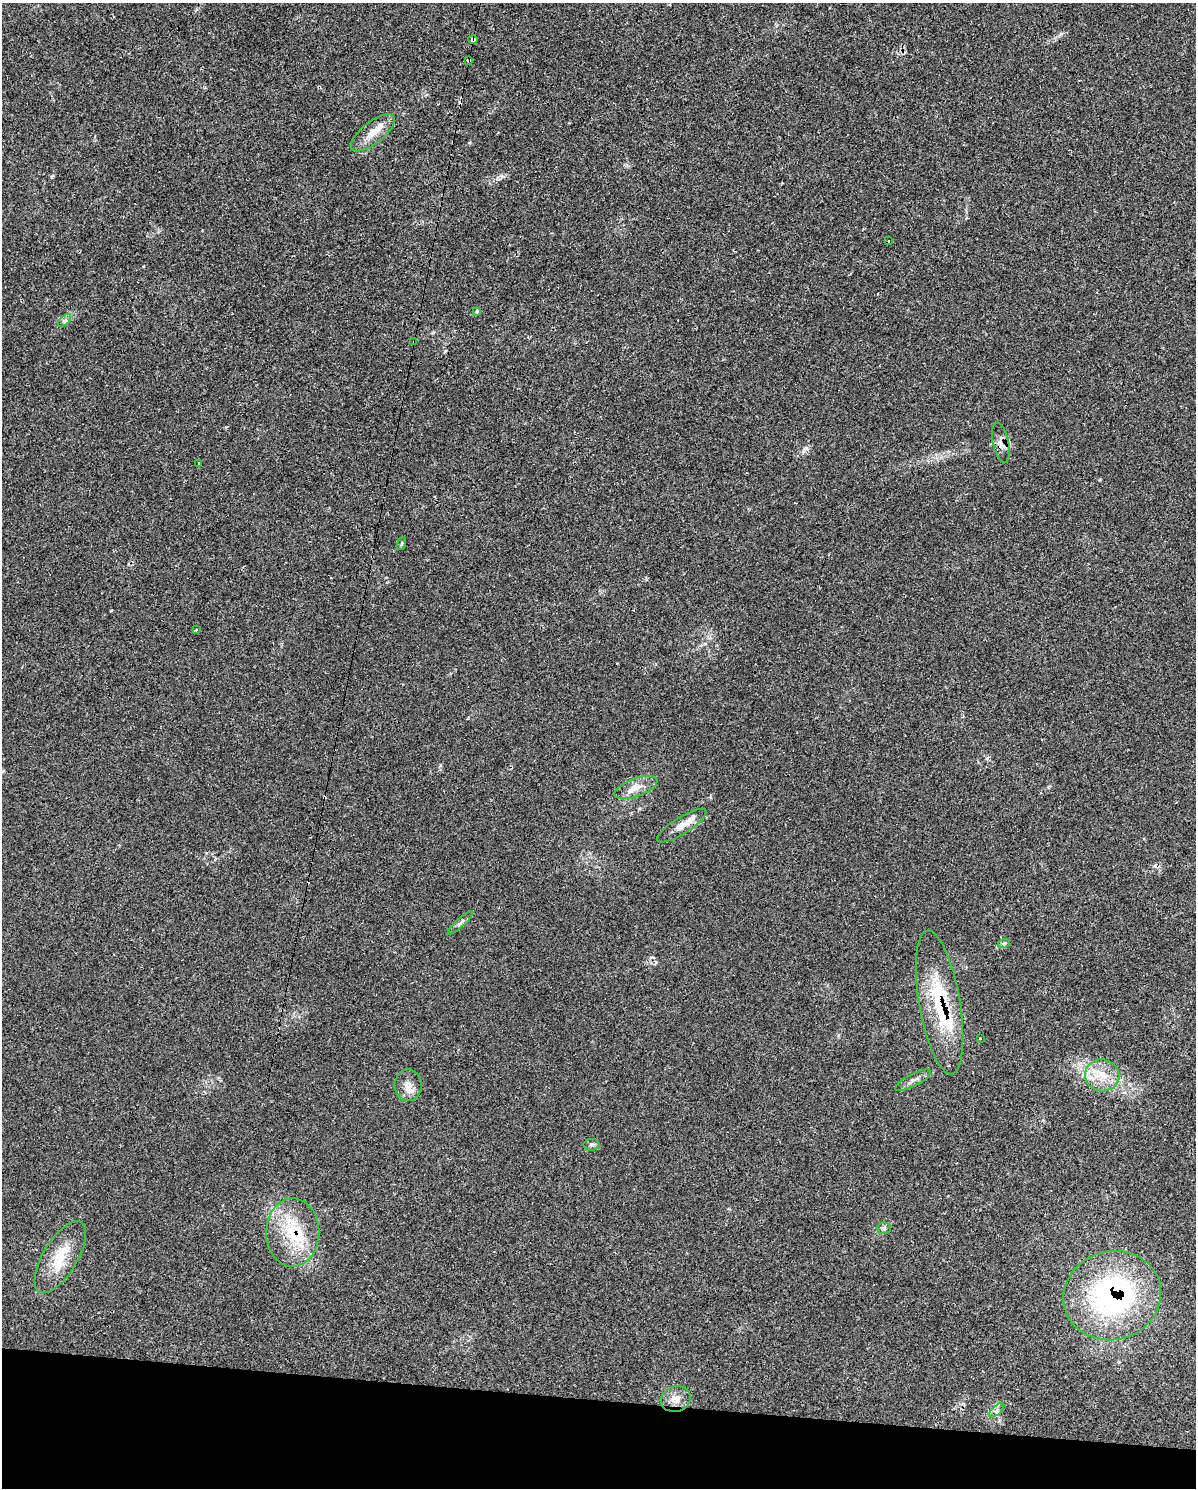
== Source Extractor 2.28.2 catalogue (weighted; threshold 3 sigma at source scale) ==
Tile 11 of 4 x 3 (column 3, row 3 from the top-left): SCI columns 2396-3589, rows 239-1724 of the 4834 x 4855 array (HDU 1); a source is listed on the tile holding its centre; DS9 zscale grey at full resolution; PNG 1198 x 1490 px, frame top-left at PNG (2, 3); each listed source drawn as its Kron ellipse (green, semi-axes under 4 px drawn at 4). Shown black and unused: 6% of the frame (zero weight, under 2 of 3 exposures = <1% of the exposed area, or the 3 px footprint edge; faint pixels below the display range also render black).
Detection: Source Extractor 2.28.2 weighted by HDU 2 'WHT'; one run over the whole footprint, this tile lists its part. Background 0.046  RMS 0.005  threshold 0.0226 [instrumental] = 3 sigma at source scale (4.5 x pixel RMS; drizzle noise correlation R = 1.50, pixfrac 1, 0.05/0.05 arcsec/px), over >= 5 px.
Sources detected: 37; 6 cosmic-ray / hot-pixel residue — neither listed nor drawn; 4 inside a brighter listed object's ellipse — not listed separately; the other 27 listed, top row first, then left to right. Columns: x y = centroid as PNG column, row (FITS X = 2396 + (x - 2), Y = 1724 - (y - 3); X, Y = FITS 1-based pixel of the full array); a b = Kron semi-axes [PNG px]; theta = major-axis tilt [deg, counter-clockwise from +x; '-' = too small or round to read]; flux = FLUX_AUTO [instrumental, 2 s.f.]
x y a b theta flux
473 40 4 3 - 8.2
469 60 4 3 - 0.9
373 133 26 11 38 6.9
888 241 3 3 - 1
477 311 4 4 - 1.9
65 321 8 4 45 1.2
414 342 3 2 - 0.91
1001 443 20 8 -78 3.7
198 463 3 3 - 1.3
401 544 7 3 71 0.56
196 630 3 3 - 0.92
636 787 22 9 20 5.7
682 826 29 8 32 6
460 923 16 4 42 1.7
1004 943 6 4 19 0.66
940 1002 73 20 -80 36
980 1038 3 3 - 2.1
1102 1075 17 16 - 9.9
913 1080 20 6 28 2.7
408 1085 16 13 -90 5
591 1145 8 6 -1 1.2
884 1228 7 6 - 1.1
293 1232 34 26 89 26
60 1257 41 17 59 16
1112 1296 49 44 17 110
676 1399 15 12 21 5.1
997 1410 9 4 43 1.5
Overlapping masked pixels (flux is a lower limit): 7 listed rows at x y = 473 40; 469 60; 414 342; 1001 443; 940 1002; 293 1232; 1112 1296
Unlisted compact peaks at least as high as the median listed source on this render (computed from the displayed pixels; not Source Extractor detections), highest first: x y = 806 448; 987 758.